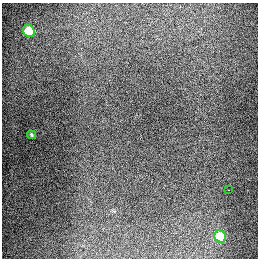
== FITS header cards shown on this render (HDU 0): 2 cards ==
NAXIS1  =                  256
NAXIS2  =                  256

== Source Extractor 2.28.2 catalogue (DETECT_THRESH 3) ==
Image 256 x 256 px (HDU 0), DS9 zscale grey, 1 PNG px = 1 image px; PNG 260 x 260 px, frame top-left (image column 1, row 256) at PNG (2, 3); each listed source drawn as its Kron ellipse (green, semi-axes under 4 px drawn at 4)
Background 1280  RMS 26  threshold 79.4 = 3 sigma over >= 5 px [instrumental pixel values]
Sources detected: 4; all 4 listed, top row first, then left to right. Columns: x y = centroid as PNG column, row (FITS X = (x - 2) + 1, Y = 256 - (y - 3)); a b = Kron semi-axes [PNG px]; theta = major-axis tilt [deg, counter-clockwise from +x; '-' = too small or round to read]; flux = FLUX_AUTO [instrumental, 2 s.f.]
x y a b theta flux
29 31 6 5 - 93000
31 135 4 3 - 2100
229 190 2 2 - 1200
220 236 6 5 - 75000